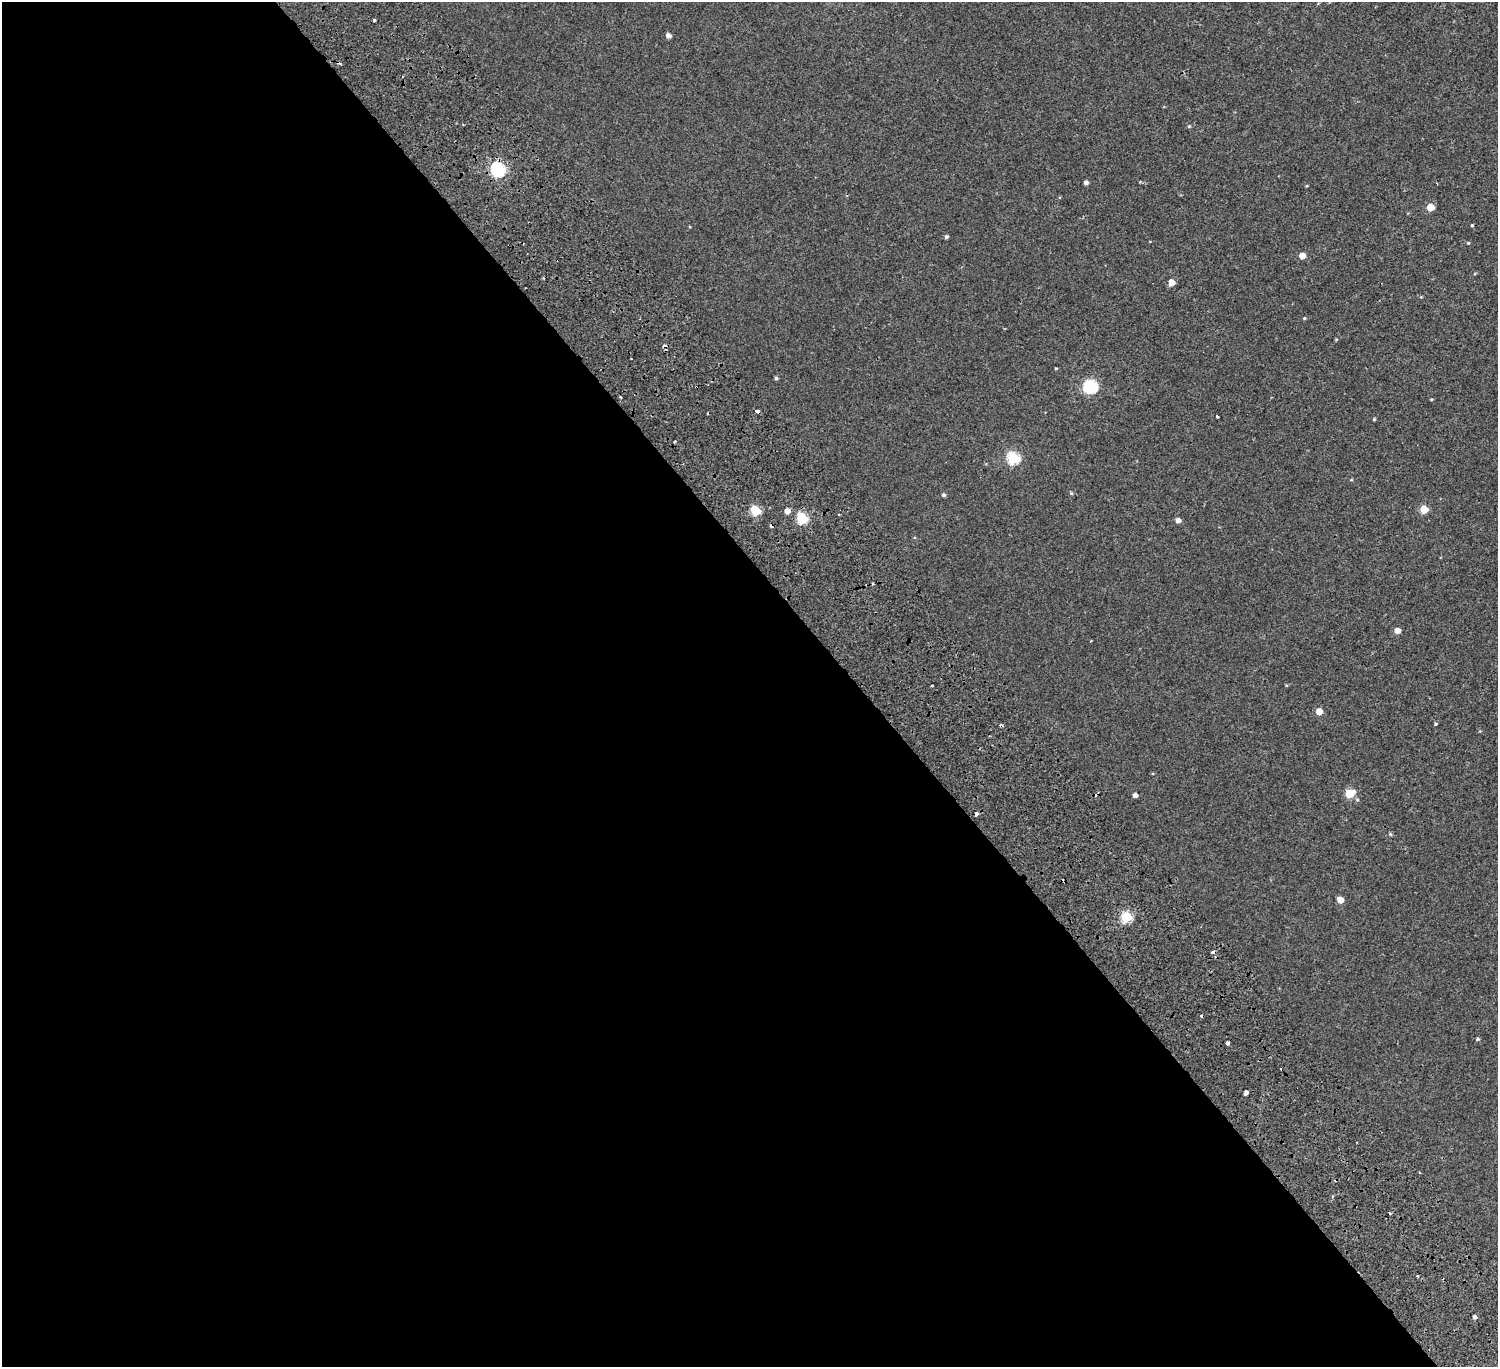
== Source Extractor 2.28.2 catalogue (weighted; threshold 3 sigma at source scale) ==
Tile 9 of 4 x 4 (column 1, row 3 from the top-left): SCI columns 178-1673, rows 1808-3172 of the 6334 x 6281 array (HDU 1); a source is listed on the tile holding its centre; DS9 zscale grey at full resolution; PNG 1500 x 1369 px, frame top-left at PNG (2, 2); no overlay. Shown black and unused: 57% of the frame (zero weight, under 2 of 3 exposures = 11% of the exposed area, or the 3 px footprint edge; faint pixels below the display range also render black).
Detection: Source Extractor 2.28.2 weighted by HDU 2 'WHT'; one run over the whole footprint, this tile lists its part. Background 0.00445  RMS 0.004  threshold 0.018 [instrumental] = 3 sigma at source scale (4.5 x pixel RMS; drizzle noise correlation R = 1.50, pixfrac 1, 0.0396/0.0396 arcsec/px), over >= 5 px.
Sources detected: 58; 9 cosmic-ray / hot-pixel residue — not listed; the other 49 listed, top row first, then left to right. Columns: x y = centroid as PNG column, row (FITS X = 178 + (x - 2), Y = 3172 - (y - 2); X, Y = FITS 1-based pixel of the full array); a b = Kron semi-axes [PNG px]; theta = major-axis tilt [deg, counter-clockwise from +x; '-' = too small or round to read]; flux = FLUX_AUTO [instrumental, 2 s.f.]
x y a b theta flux
374 20 3 3 - 1.6
668 35 5 4 - 1.5
463 125 3 2 - 0.34
1189 126 5 4 - 0.46
498 169 7 6 - 70
1086 182 4 4 - 1.2
1430 207 5 5 - 6.3
1472 226 3 3 - 1.2
946 237 4 4 - 0.7
1468 243 4 3 - 0.29
1302 256 5 5 - 3.7
1171 282 5 5 - 4.1
1304 318 4 4 - 0.37
1056 368 3 3 - 0.3
776 378 5 4 - 0.58
1090 386 6 6 - 51
621 397 3 3 - 0.39
1431 399 4 3 - 0.3
757 411 4 3 - 2.9
1217 416 3 2 - 0.34
1374 419 4 4 - 0.42
675 441 3 2 - 0.37
1013 458 6 6 - 37
1351 480 5 3 - 0.31
1071 493 5 4 - 0.37
944 495 5 4 - 0.77
1424 509 5 5 - 8.5
756 511 6 5 - 18
787 511 5 5 - 2
802 518 6 5 - 28
1178 520 5 5 - 1.8
873 584 3 3 - 0.96
1397 631 5 5 - 2.7
1286 685 5 3 - 0.29
1319 711 5 5 - 4
1435 724 4 3 - 0.45
1349 794 6 5 - 12
1135 795 4 4 - 1.5
976 814 4 3 - 2.7
1390 834 5 4 - 0.44
1340 900 5 5 - 3.7
1126 917 6 5 - 28
1212 952 4 3 - 4.2
1478 1039 4 4 - 0.53
1227 1043 4 3 - 2.3
1246 1093 4 3 - 9.2
1332 1196 5 3 - 0.46
1418 1276 3 2 - 0.45
1474 1317 4 4 - 0.86
Overlapping masked pixels (flux is a lower limit): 2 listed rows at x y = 976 814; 1212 952